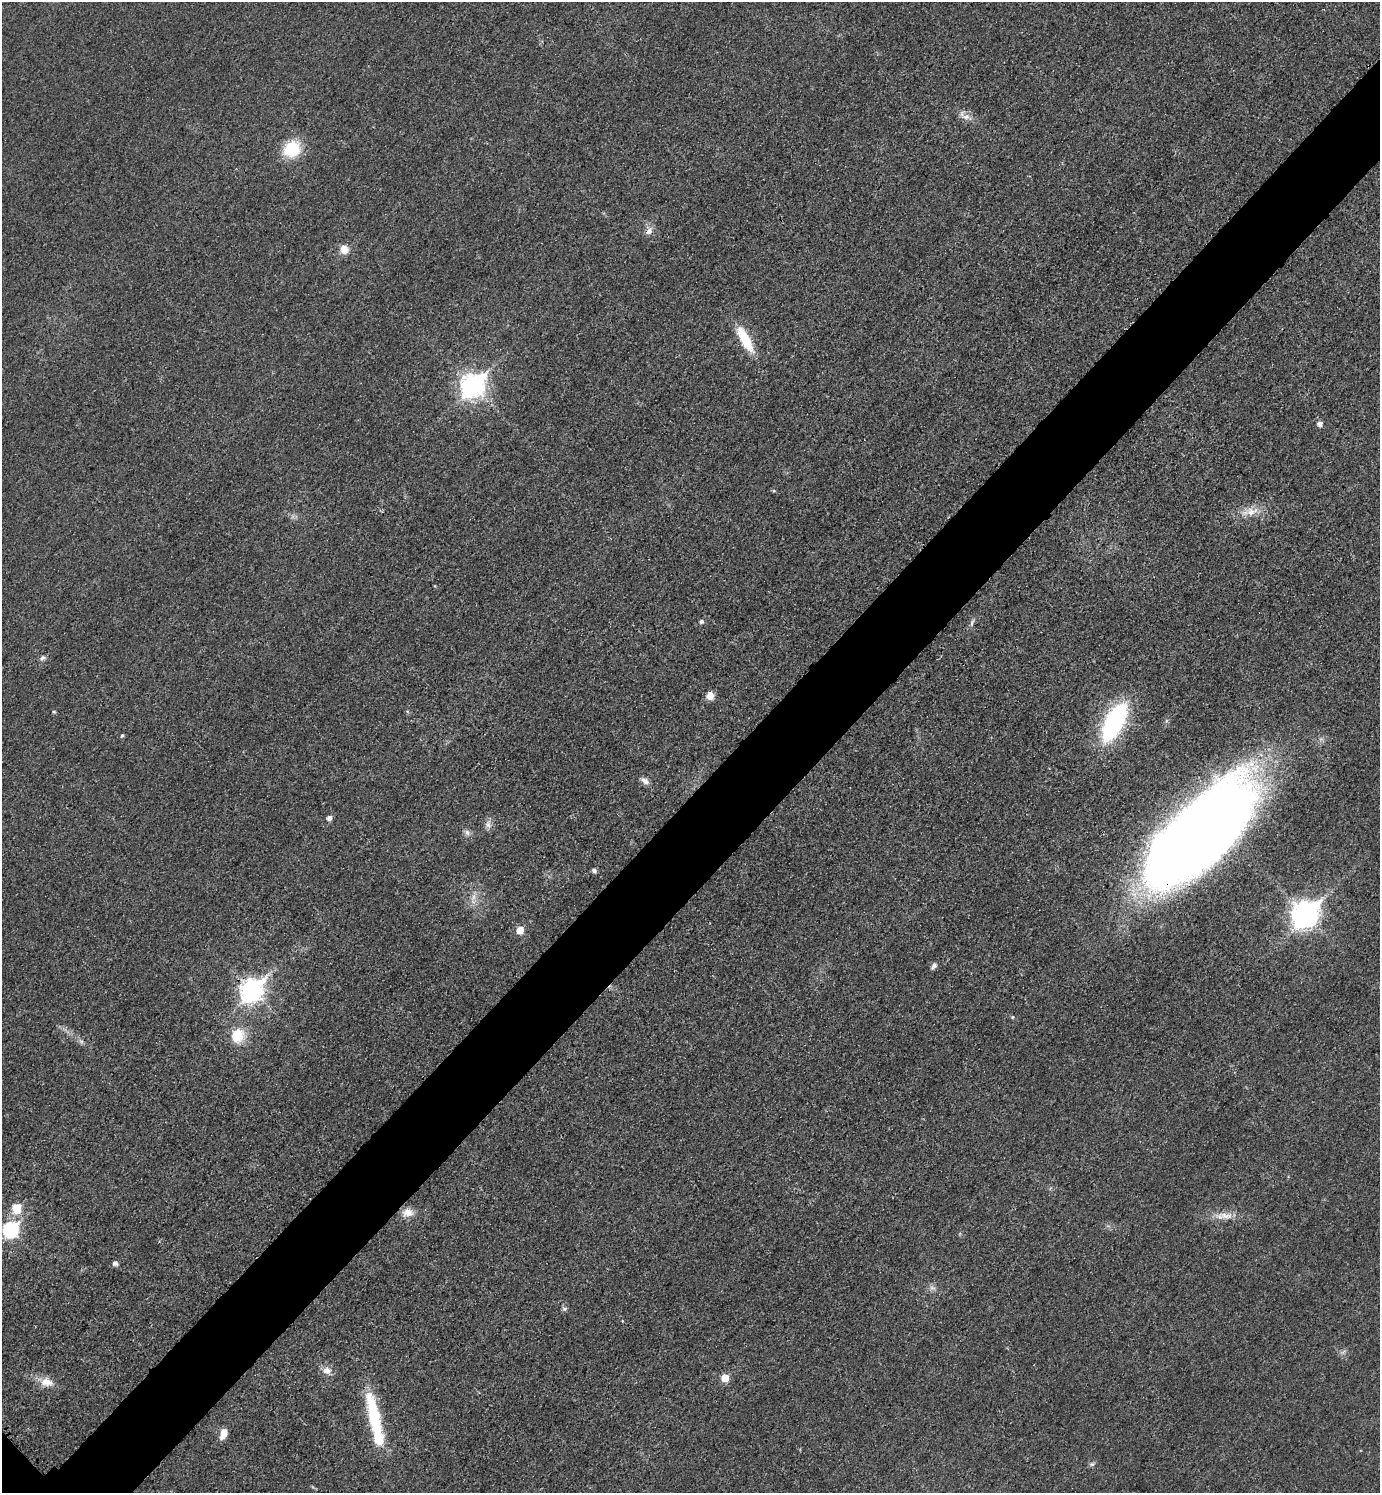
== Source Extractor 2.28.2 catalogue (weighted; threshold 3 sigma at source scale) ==
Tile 10 of 4 x 4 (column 2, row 3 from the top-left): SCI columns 1554-2931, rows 1514-3004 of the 6010 x 6009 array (HDU 1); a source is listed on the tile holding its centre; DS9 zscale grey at full resolution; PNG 1382 x 1495 px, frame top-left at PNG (2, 2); no overlay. Shown black and unused: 6% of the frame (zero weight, under 3 of 4 exposures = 2% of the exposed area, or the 3 px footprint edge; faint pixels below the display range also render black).
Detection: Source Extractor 2.28.2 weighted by HDU 2 'WHT'; one run over the whole footprint, this tile lists its part. Background 0.0177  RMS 0.0055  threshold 0.0248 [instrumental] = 3 sigma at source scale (4.5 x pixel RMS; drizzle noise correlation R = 1.50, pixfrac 1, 0.05/0.05 arcsec/px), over >= 5 px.
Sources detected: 45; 1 inside a brighter object's white glare — not listed; the other 44 listed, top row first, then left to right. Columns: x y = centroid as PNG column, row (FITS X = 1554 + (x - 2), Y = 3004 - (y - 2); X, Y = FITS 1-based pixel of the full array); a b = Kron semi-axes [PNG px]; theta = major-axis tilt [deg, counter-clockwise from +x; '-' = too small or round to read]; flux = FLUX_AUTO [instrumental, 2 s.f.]
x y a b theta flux
966 117 13 7 4 3.3
292 149 18 15 39 22
649 231 11 8 52 3
344 249 11 10 - 5.5
745 339 36 11 -61 17
472 385 10 8 46 380
1320 424 5 5 - 2.7
774 491 5 3 - 0.63
1251 511 19 12 8 7.6
701 621 5 4 - 1.6
972 623 12 4 73 1.5
43 658 8 6 49 1.5
710 696 7 6 - 6.2
54 711 4 4 - 0.7
1114 722 34 14 63 89
122 735 5 4 - 0.86
645 781 11 7 -37 2.6
329 818 5 5 - 2.3
488 824 11 8 -64 2.7
467 833 9 6 -63 1.8
1199 836 121 48 45 810
594 870 5 4 - 1.7
474 897 10 5 81 2.4
1305 914 11 9 45 490
520 930 5 5 - 8.8
934 966 9 5 52 1.8
252 990 10 8 45 320
1012 1017 5 4 - 0.63
237 1035 14 13 - 15
81 1041 7 4 -18 1.1
16 1208 6 6 - 20
408 1212 14 10 4 5.5
1226 1216 22 8 -10 6.2
10 1230 8 7 - 100
115 1263 5 5 - 2.2
932 1288 10 4 -13 1.4
565 1309 7 5 0 1.1
622 1321 4 2 - 0.52
327 1371 12 9 -12 3.9
725 1378 6 6 - 9.1
46 1382 17 11 -10 6.6
374 1416 51 11 -77 42
223 1434 14 8 73 5.2
1092 1464 6 5 - 1.1
Overlapping masked pixels (flux is a lower limit): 2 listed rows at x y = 1199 836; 252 990